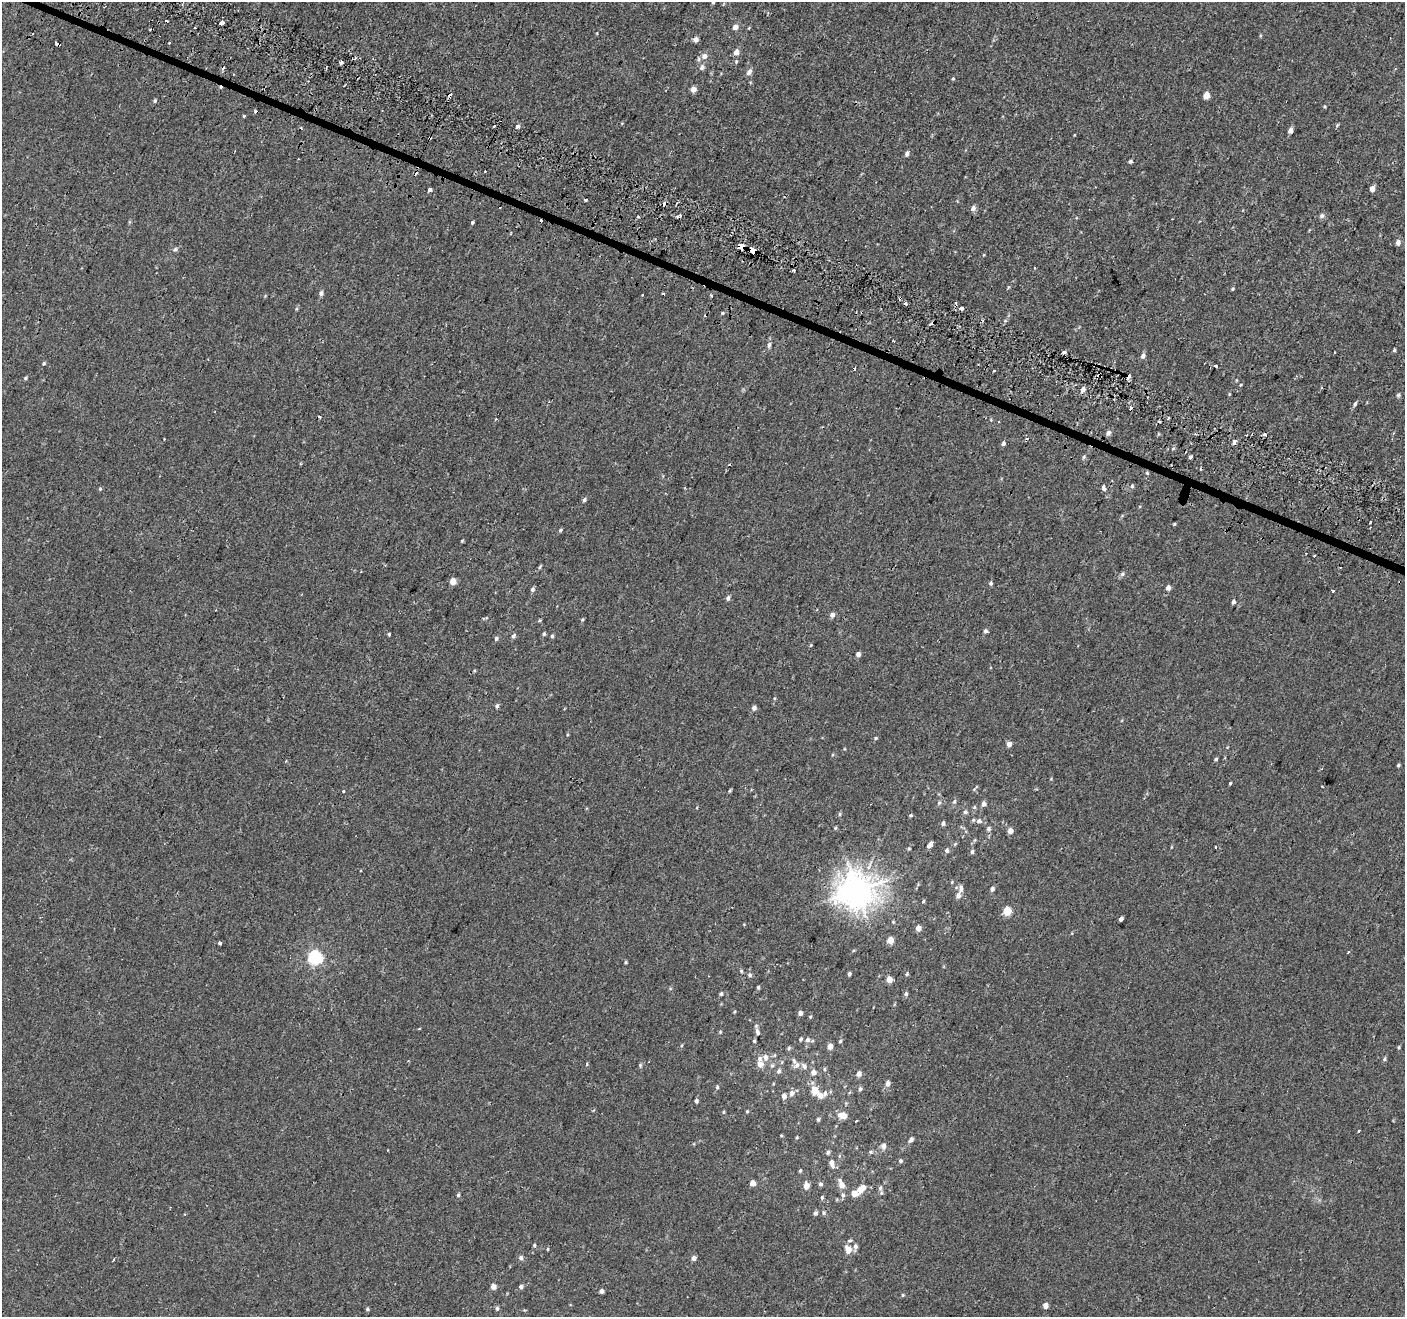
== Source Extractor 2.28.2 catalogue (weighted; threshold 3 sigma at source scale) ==
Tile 11 of 4 x 4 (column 3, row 3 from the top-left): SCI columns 2863-4265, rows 1574-2888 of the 5715 x 5844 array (HDU 1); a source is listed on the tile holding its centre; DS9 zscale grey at full resolution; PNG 1407 x 1319 px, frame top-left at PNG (2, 2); no overlay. Shown black and unused: <1% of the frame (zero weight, under 2 of 3 exposures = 3% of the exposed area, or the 3 px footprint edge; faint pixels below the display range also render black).
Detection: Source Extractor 2.28.2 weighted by HDU 2 'WHT'; one run over the whole footprint, this tile lists its part. Background 5.43e-04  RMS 0.0031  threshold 0.0141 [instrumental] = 3 sigma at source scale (4.5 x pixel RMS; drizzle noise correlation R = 1.50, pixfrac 1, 0.0396/0.0396 arcsec/px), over >= 5 px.
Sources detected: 245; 21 cosmic-ray / hot-pixel residue — not listed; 6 inside a brighter listed object's ellipse — not listed separately; the other 218 listed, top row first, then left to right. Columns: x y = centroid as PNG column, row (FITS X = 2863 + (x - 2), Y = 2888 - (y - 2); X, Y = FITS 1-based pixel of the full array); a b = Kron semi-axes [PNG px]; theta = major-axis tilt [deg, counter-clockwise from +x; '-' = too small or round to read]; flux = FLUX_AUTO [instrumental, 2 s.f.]
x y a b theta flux
713 2 4 4 - 0.4
222 23 4 3 - 11
735 27 5 4 - 2
195 28 2 2 - 0.28
749 28 3 3 - 0.32
696 39 5 4 - 1.5
170 43 3 3 - 1.7
58 44 5 3 - 2.2
736 52 5 5 - 2
704 56 7 6 - 1.7
736 61 5 4 - 0.34
341 62 3 3 - 1.7
702 67 6 6 - 1.1
749 72 9 5 54 1.2
953 78 4 4 - 0.32
693 89 4 4 - 2.5
1206 95 5 4 - 4.4
155 101 5 5 - 0.46
1325 107 4 3 - 0.27
244 116 3 3 - 1.2
1337 125 5 4 - 0.4
494 126 3 3 - 1.4
518 126 4 4 - 4.8
1290 130 5 4 - 1.6
907 153 6 4 59 0.96
1130 162 5 4 - 0.53
485 172 3 3 - 0.68
1372 188 5 4 - 2.1
430 190 4 3 - 1.7
585 200 3 3 - 0.68
664 204 4 3 - 4.2
973 208 6 6 - 1.1
680 216 3 3 - 1.2
1322 216 7 6 - 0.77
638 217 3 3 - 0.95
472 222 3 3 - 0.71
1398 242 5 4 - 1.5
741 247 4 4 - 42
175 249 6 5 - 0.54
753 251 7 4 -33 14
1035 268 3 2 - 0.39
1233 289 4 3 - 0.32
321 293 6 5 - 0.83
643 295 3 2 - 0.32
711 296 3 3 - 1
900 298 3 3 - 0.68
906 303 4 3 - 0.85
961 308 4 3 - 2.4
722 313 3 3 - 1.1
769 345 8 5 82 0.82
1394 350 4 3 - 0.4
1064 352 4 3 - 0.99
1143 356 6 5 - 1
44 363 5 4 - 0.37
1216 366 3 2 - 0.6
1099 375 4 3 - 1.8
1128 376 5 3 - 8.3
25 378 5 4 - 0.38
1241 385 4 2 - 0.25
1083 389 6 5 - 1.3
1398 395 5 5 - 0.44
1355 404 6 4 69 0.56
1131 408 4 3 - 1.9
319 417 3 3 - 0.96
495 419 4 3 - 0.41
1108 433 6 5 - 1
1264 434 4 3 - 2.9
164 439 2 2 - 0.19
1234 442 4 3 - 9
1003 443 5 4 - 0.79
1084 457 5 4 - 0.48
1190 457 3 3 - 1.8
1147 473 4 4 - 0.42
1132 486 4 4 - 0.48
1104 488 8 5 -77 0.69
100 489 5 4 - 0.37
584 500 5 4 - 0.62
1174 524 4 3 - 0.31
560 530 5 4 - 0.42
462 541 4 3 - 0.29
1314 556 3 2 - 0.4
540 567 5 3 - 0.37
1122 574 6 5 - 0.68
453 581 4 4 - 4.2
991 583 5 4 - 0.56
1168 588 4 4 - 1.7
532 589 5 4 - 0.68
1333 591 3 3 - 1.4
728 598 6 5 - 0.76
1233 602 4 4 - 0.97
832 615 5 5 - 1.2
539 621 5 3 - 0.31
985 631 5 4 - 0.83
389 634 3 3 - 0.7
544 634 4 4 - 0.56
513 636 6 5 - 0.71
552 636 4 4 - 0.52
496 638 6 5 - 0.57
811 645 5 3 - 0.3
858 654 5 4 - 1.1
497 706 5 5 - 0.67
754 708 5 5 - 1.1
876 738 4 4 - 0.37
1009 744 5 4 - 1.7
1216 759 4 4 - 0.4
1398 765 4 4 - 0.44
1230 783 3 3 - 1.1
1322 787 4 2 - 0.25
974 789 9 3 51 0.38
344 791 3 3 - 1.1
730 791 4 3 - 0.4
954 801 7 5 85 0.59
939 803 6 4 45 0.46
984 804 5 4 - 1.5
965 812 6 5 - 0.63
840 814 6 4 88 0.4
911 815 4 4 - 0.36
973 820 5 4 - 0.42
979 821 6 6 - 0.99
943 823 5 5 - 0.71
835 828 4 4 - 0.36
989 829 6 6 - 0.67
1010 831 5 5 - 1.8
930 845 7 4 46 1.1
1216 847 3 3 - 0.71
909 849 5 4 - 0.36
947 850 6 5 - 0.76
972 852 6 5 - 0.56
992 889 5 5 - 0.74
857 891 12 11 - 430
958 895 7 6 - 1.2
923 901 5 4 - 0.37
1007 911 5 5 - 10
1121 919 4 3 - 0.99
893 922 5 4 - 0.35
918 928 5 4 - 2.2
890 940 5 4 - 4.7
220 943 3 3 - 1.1
315 957 6 6 - 52
626 962 4 3 - 0.37
741 971 4 4 - 0.38
849 974 4 3 - 0.54
907 974 5 4 - 0.39
750 975 5 5 - 0.64
889 979 4 4 - 3.5
758 987 4 3 - 0.48
721 994 5 4 - 0.56
906 994 5 5 - 0.66
800 1013 5 4 - 1.1
419 1028 3 2 - 0.37
720 1032 5 3 - 0.3
757 1032 9 5 -80 1.1
801 1039 5 4 - 0.46
807 1040 7 6 - 1.2
754 1041 4 3 - 0.37
840 1041 5 4 - 0.36
830 1046 5 4 - 2.3
1399 1047 5 3 - 0.34
789 1048 6 5 - 0.45
765 1057 7 6 - 1.6
1384 1059 5 5 - 0.51
587 1064 5 3 - 0.27
760 1064 6 6 - 2.2
640 1065 5 5 - 0.4
772 1065 6 5 - 0.61
797 1065 9 7 66 1.2
804 1066 8 7 - 1.1
824 1069 5 4 - 0.42
779 1071 6 5 - 0.86
813 1072 5 5 - 1.7
859 1074 5 5 - 1.8
887 1083 6 5 - 1.4
717 1087 5 4 - 0.42
860 1089 6 4 73 0.67
814 1090 8 6 -67 3.9
792 1093 7 6 - 1.3
784 1096 6 5 - 1.5
821 1096 8 7 - 1.4
696 1101 4 4 - 0.7
747 1111 4 3 - 0.3
723 1112 5 3 - 0.3
843 1116 7 5 -12 4.1
818 1119 4 4 - 0.5
1359 1131 3 3 - 0.92
781 1136 5 3 - 0.27
911 1139 6 4 52 1
883 1146 7 6 - 1.2
828 1152 6 5 - 0.56
871 1152 6 5 - 0.53
900 1161 5 5 - 0.53
832 1163 11 6 -71 1.5
800 1171 5 3 - 0.37
753 1183 4 4 - 2.9
820 1184 5 4 - 0.66
842 1185 6 5 - 2.3
806 1186 5 4 - 2.8
880 1188 9 6 80 0.94
861 1189 11 6 44 3.8
458 1195 5 4 - 0.47
843 1195 6 5 - 0.69
822 1197 5 4 - 0.43
815 1213 5 5 - 0.64
823 1213 7 3 -82 0.4
850 1240 8 4 13 0.5
534 1245 4 3 - 0.37
855 1247 9 5 79 1.1
548 1249 5 3 - 0.26
848 1249 7 6 - 3
521 1258 6 5 - 0.77
694 1258 4 4 - 1.5
113 1260 4 3 - 4.6
521 1286 5 5 - 0.69
493 1287 5 4 - 1.8
602 1291 4 4 - 1.1
903 1295 5 4 - 0.33
1045 1306 4 4 - 1.8
497 1308 5 5 - 0.63
367 1309 4 4 - 0.46
Overlapping masked pixels (flux is a lower limit): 7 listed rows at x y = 58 44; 664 204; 741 247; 753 251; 900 298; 1099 375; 1128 376
Isophote crosses this tile's border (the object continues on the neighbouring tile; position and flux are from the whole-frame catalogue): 1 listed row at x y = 713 2